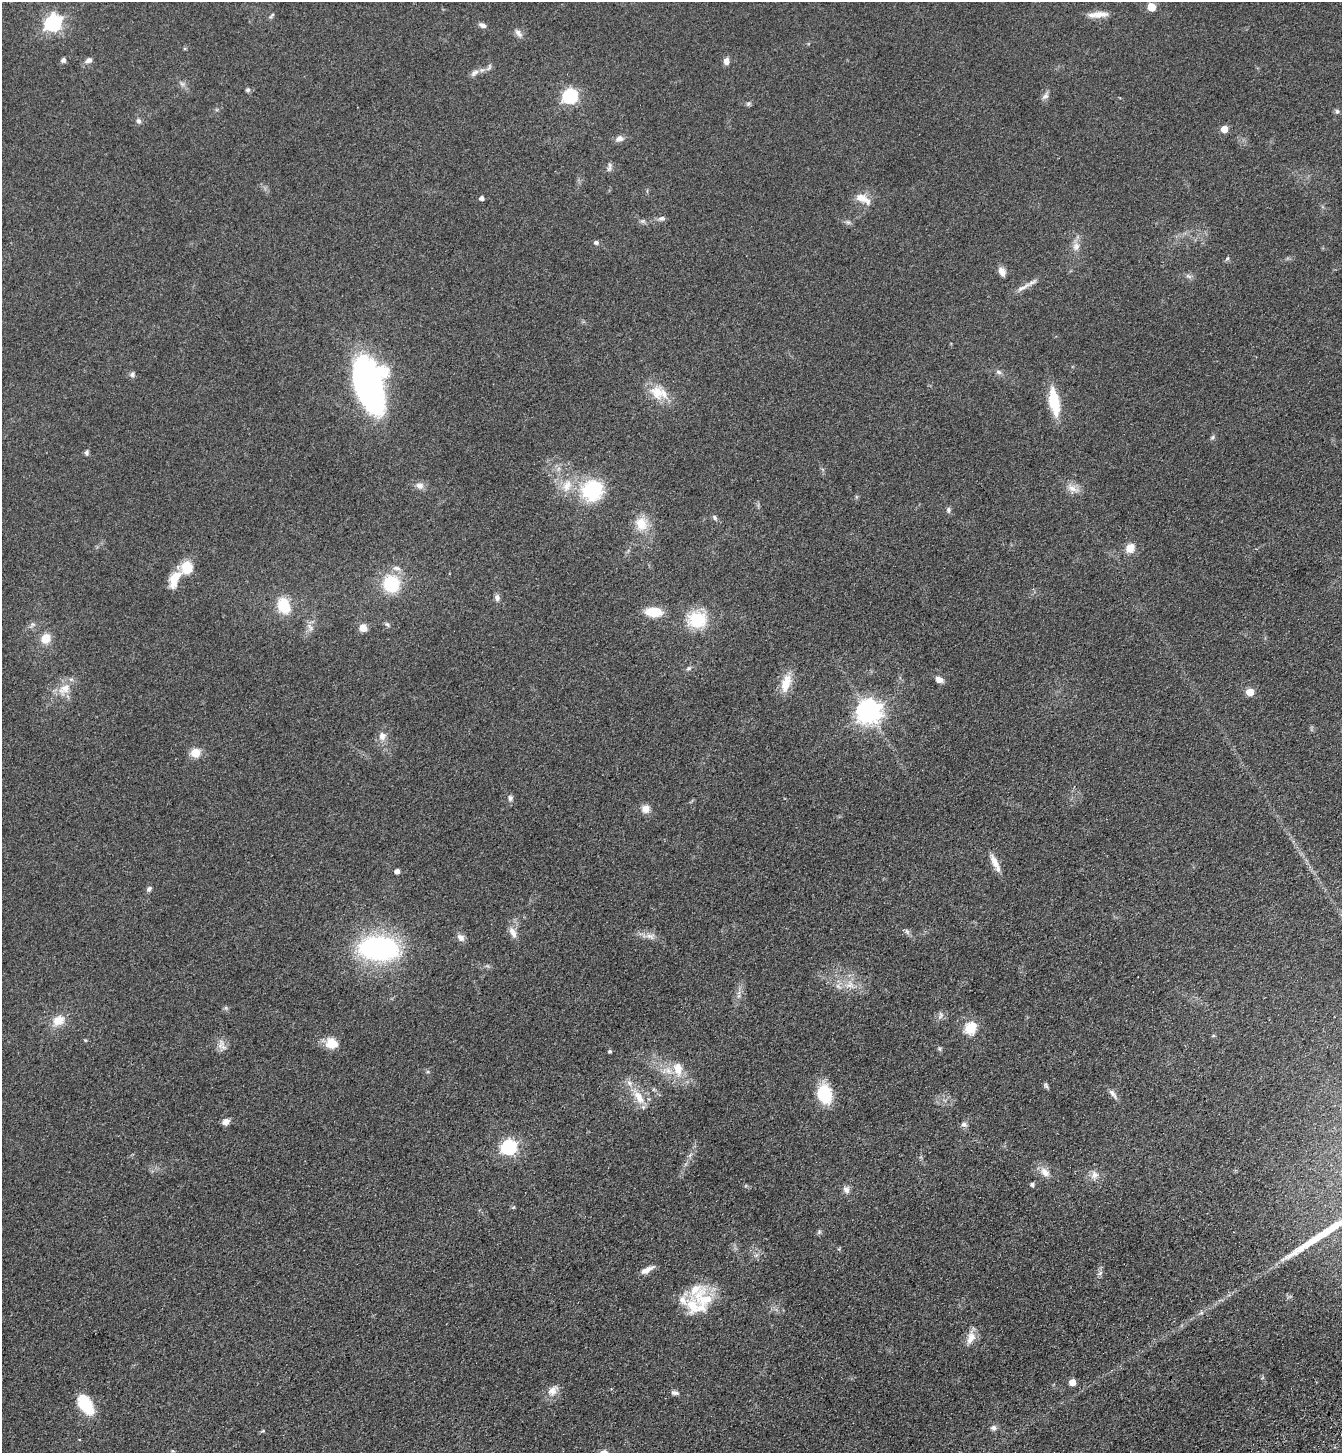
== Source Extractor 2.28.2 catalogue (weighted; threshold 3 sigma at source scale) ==
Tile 6 of 4 x 4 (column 2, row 2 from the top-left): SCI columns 1573-2912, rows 3008-4458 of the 5960 x 6015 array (HDU 1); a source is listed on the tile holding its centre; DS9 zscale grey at full resolution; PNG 1344 x 1455 px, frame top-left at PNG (2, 2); no overlay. Shown black and unused: <1% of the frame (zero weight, under 3 of 4 exposures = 6% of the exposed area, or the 3 px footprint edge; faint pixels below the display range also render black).
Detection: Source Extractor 2.28.2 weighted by HDU 2 'WHT'; one run over the whole footprint, this tile lists its part. Background 0.0996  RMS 0.0094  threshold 0.0421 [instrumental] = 3 sigma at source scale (4.5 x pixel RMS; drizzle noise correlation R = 1.50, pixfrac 1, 0.05/0.05 arcsec/px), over >= 5 px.
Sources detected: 115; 1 inside a brighter object's white glare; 1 long thin detection or spike segment (spike, bleed or trail) — not listed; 7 inside a brighter listed object's ellipse — not listed separately; the other 106 listed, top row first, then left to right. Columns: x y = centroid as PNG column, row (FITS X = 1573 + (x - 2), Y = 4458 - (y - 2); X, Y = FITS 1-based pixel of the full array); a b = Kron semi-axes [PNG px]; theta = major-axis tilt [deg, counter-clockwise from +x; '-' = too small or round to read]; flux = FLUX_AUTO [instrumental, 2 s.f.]
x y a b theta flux
1151 7 6 5 - 22
1099 14 22 9 2 9.5
272 15 10 4 50 1.5
53 23 7 6 - 320
482 25 9 6 -23 3.6
518 33 13 7 -53 4.1
63 60 6 5 - 2.6
88 60 11 7 22 3.8
726 61 8 6 80 4.9
489 67 12 4 60 2.3
474 73 13 7 32 4.4
182 84 7 4 -19 1.9
248 90 6 6 - 1.8
570 96 6 6 - 190
1045 96 11 6 44 3.5
748 104 7 5 53 1.8
1337 111 7 5 -87 1.9
139 121 7 6 - 2.6
1224 129 5 5 - 15
620 138 11 7 11 4.6
609 167 13 4 79 2.6
482 198 4 4 - 3.6
863 199 21 10 -27 11
661 218 10 6 0 2.8
848 222 6 6 - 2.1
596 242 6 5 - 2.5
1076 246 12 10 72 6.4
1227 258 7 4 52 1.6
1002 272 12 7 -63 5.5
1189 276 9 4 -22 2.4
1023 287 29 5 31 7
998 372 9 5 -27 2.6
132 374 7 7 - 2.6
368 384 47 22 -74 330
657 392 22 18 -65 19
1054 402 28 10 -81 35
1212 437 7 4 46 1.6
87 452 7 5 68 2
420 485 11 8 -8 5
1072 488 18 8 -25 7.8
592 490 27 26 - 54
948 510 8 6 -89 2.2
715 518 7 5 -60 2
641 524 20 17 -73 17
1130 548 9 8 - 12
187 568 13 12 - 22
397 568 11 6 -10 3.8
174 579 24 11 68 17
391 584 15 13 -78 49
497 597 8 6 -77 3.6
284 606 16 12 -70 28
653 612 15 9 -4 25
697 620 21 19 0 36
387 624 8 5 -41 1.8
310 627 12 4 -66 3.2
363 628 7 7 - 8.4
45 638 7 7 - 20
688 668 7 4 20 1.8
939 680 9 6 -23 6
786 683 24 12 73 16
64 689 20 13 33 14
1250 692 5 5 - 23
869 711 8 8 - 800
382 736 10 9 - 6.5
195 753 5 5 - 43
510 798 9 7 84 2.8
645 809 10 9 - 7.1
995 863 24 7 -65 9.1
397 871 4 4 - 5.2
149 889 7 5 49 2.4
907 931 9 6 -63 2.4
513 933 17 8 -66 6.8
650 936 12 6 -24 4.7
461 937 11 8 -45 4.7
379 948 36 21 -4 180
849 985 13 8 24 7.9
941 1015 12 6 75 3.3
58 1020 14 11 33 14
971 1028 6 6 - 72
1213 1036 5 3 - 0.94
332 1043 15 13 -22 13
222 1045 17 10 -60 6.5
940 1049 6 4 -71 1.4
610 1051 4 4 - 1.6
678 1069 19 12 -80 17
1046 1085 8 5 -63 1.8
824 1094 19 13 -74 39
1113 1094 17 6 -53 4.2
639 1097 26 10 -56 17
226 1122 7 6 - 6.2
964 1124 8 6 -19 2.8
509 1147 7 6 - 210
1045 1172 16 10 -46 7.7
1094 1175 12 10 50 6.4
1032 1184 5 4 - 2.3
846 1189 10 8 -72 4.3
819 1232 6 5 - 1.6
647 1270 18 6 26 6.6
1100 1273 8 5 45 2.1
705 1299 32 20 -10 33
971 1338 19 10 71 9.9
1072 1382 5 5 - 11
553 1390 17 11 54 8.5
675 1393 10 5 -9 2.8
86 1404 24 13 -58 34
994 1428 7 6 - 3.6